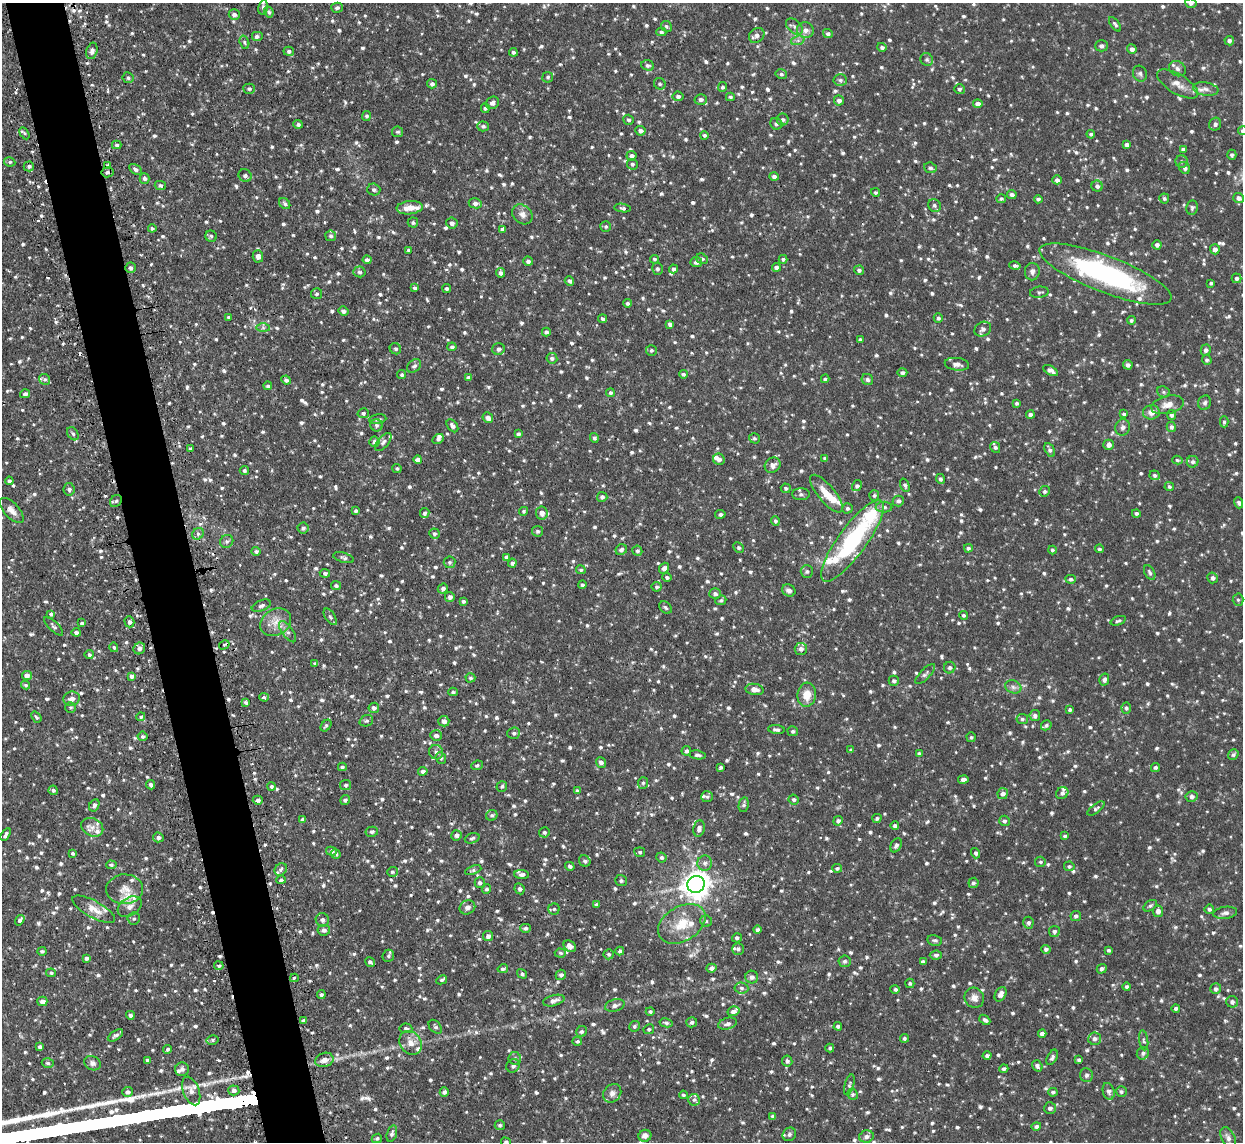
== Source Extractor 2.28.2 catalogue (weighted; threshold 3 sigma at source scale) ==
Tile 11 of 4 x 4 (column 3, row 3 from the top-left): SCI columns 2514-3754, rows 1301-2440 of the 5026 x 4998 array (HDU 1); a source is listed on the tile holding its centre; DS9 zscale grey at full resolution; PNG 1245 x 1144 px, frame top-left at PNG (2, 3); each listed source drawn as its Kron ellipse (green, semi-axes under 4 px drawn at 4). Shown black and unused: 5% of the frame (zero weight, under 2 of 3 exposures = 4% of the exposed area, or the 3 px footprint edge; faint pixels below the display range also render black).
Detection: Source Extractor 2.28.2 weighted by HDU 2 'WHT'; one run over the whole footprint, this tile lists its part. Background 0.101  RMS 0.0077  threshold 0.0345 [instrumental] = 3 sigma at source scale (4.5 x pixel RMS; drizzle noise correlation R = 1.50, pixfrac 1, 0.05/0.05 arcsec/px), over >= 5 px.
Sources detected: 1408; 9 cosmic-ray / hot-pixel residue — neither listed nor drawn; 38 inside a brighter listed object's ellipse — not listed separately; of the other 1361, all 500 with FLUX_AUTO >= 1.38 (the completeness limit of this list) listed and drawn (861 fainter detections not listed), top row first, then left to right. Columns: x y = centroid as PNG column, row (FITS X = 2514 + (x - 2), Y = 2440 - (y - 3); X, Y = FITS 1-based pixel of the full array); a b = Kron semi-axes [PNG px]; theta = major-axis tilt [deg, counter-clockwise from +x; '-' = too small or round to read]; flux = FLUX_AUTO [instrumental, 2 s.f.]
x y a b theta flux
1191 3 5 5 - 2.2
263 7 7 5 80 1.7
337 8 6 5 - 2
269 12 6 4 -63 1.7
234 15 5 5 - 2.9
1115 24 8 4 -53 1.7
666 26 6 5 - 1.5
794 26 9 6 -44 2.7
805 30 8 8 - 4.5
661 32 5 4 - 1.4
828 34 5 4 - 1.6
757 35 8 6 41 3.4
257 36 6 5 - 2.1
798 40 7 4 19 1.9
1229 41 5 4 - 2.4
244 42 7 4 -73 1.4
1101 46 6 5 - 2.3
882 47 5 4 - 2
1132 49 5 4 - 2.8
92 51 8 5 75 3.5
289 51 5 4 - 1.9
513 52 4 4 - 1.6
927 60 7 6 - 1.5
648 65 6 5 - 1.7
1177 69 9 7 -32 2.8
781 74 6 4 -15 1.4
1140 74 8 7 - 2.1
548 77 5 5 - 1.4
128 78 5 5 - 1.7
840 80 7 5 -3 2.1
432 84 5 4 - 2.1
660 84 6 5 - 1.7
1178 84 23 9 -31 7.7
722 87 5 4 - 1.6
249 89 6 5 - 1.7
959 89 5 5 - 1.6
1206 89 13 6 -9 4
678 96 5 4 - 2.3
730 97 4 3 - 1.5
701 99 6 5 - 2.7
839 100 5 5 - 3.2
492 103 7 6 - 2.8
978 104 4 4 - 3.8
485 108 5 4 - 1.7
367 116 5 4 - 1.6
783 119 6 6 - 1.9
628 120 5 4 - 1.7
298 124 5 4 - 1.8
776 124 6 5 - 2
1215 124 6 6 - 2.4
483 126 6 5 - 1.8
640 131 5 5 - 2.6
1242 131 4 4 - 1.4
397 132 5 5 - 1.6
24 133 6 4 -59 1.4
1091 134 4 4 - 1.5
704 135 4 4 - 1.5
117 145 5 4 - 1.6
1127 145 4 4 - 2.3
1183 149 4 3 - 1.8
1232 155 5 4 - 1.7
631 156 5 5 - 2.3
1182 161 6 6 - 1.7
10 162 5 4 - 1.4
632 164 5 5 - 1.5
29 166 5 5 - 1.8
107 166 4 3 - 4
930 168 6 5 - 1.8
1184 168 6 5 - 2.4
135 169 7 4 -30 2
107 172 6 5 - 2
245 175 7 6 - 2.7
774 176 5 4 - 2.6
144 178 5 4 - 1.9
1057 180 4 4 - 2.6
160 185 5 4 - 1.8
1097 186 5 5 - 2.7
374 190 6 6 - 1.9
875 192 4 4 - 1.4
1012 194 5 4 - 2.3
1164 198 5 5 - 1.6
1239 198 6 5 - 3.2
1001 199 5 4 - 1.6
1038 199 4 4 - 1.7
475 203 6 5 - 3
285 204 6 4 -45 1.6
934 205 7 6 - 2
410 208 13 6 6 8.6
623 208 8 4 -9 1.6
1192 208 7 6 - 1.8
522 214 11 9 -43 4.4
413 222 5 5 - 1.6
452 223 5 5 - 2.4
606 226 5 5 - 1.4
152 228 4 4 - 1.4
503 229 4 4 - 2.9
211 236 6 5 - 1.6
331 236 5 5 - 1.8
1157 245 4 4 - 2.6
1215 249 5 5 - 3.4
409 250 4 4 - 1.7
258 256 6 5 - 3.5
654 259 4 4 - 1.5
702 259 6 5 - 1.5
783 259 4 4 - 1.7
367 260 4 4 - 2.4
528 261 5 4 - 2.2
696 262 6 5 - 2.9
1015 266 6 4 -12 1.8
776 267 4 4 - 2.6
130 268 5 5 - 1.9
657 269 6 5 - 1.9
673 269 4 4 - 1.9
859 270 5 4 - 2.1
359 272 6 5 - 1.7
1032 272 9 7 88 3
500 273 4 4 - 2.4
1105 274 70 18 -21 140
1236 278 5 5 - 2
569 281 5 4 - 2.1
1211 283 4 3 - 1.5
415 288 4 4 - 1.7
447 289 4 4 - 1.4
1039 292 9 5 7 1.8
316 294 5 5 - 1.6
628 303 4 4 - 1.8
343 311 5 4 - 2.5
229 317 3 3 - 1.4
938 318 5 4 - 1.6
603 319 4 3 - 1.7
1131 320 4 4 - 1.5
670 324 4 3 - 2.2
263 328 7 4 0 1.5
983 329 9 7 30 3.4
546 332 4 4 - 2
860 340 3 3 - 1.6
452 347 4 4 - 1.8
395 349 6 5 - 1.7
498 349 6 6 - 2.3
651 350 5 5 - 1.5
1206 350 5 5 - 2.4
552 358 5 5 - 2
1207 360 5 4 - 1.6
957 364 12 6 -7 4.1
1128 365 5 4 - 2.6
414 366 8 6 42 2.2
1051 370 8 4 -29 3.6
902 373 5 4 - 2
683 374 4 4 - 1.6
402 375 4 4 - 1.5
469 378 4 4 - 2.6
45 379 6 5 - 1.6
825 379 4 3 - 1.5
286 380 5 4 - 2.1
867 380 6 5 - 1.9
268 386 4 4 - 1.4
1163 392 6 5 - 1.5
610 393 4 4 - 1.5
25 394 5 4 - 2.3
1016 403 3 3 - 1.5
1205 403 7 6 - 2
1167 405 16 9 14 7.1
1151 412 8 7 - 5.7
363 413 6 5 - 1.8
1030 414 4 4 - 2.2
1124 414 4 4 - 1.5
1171 415 5 4 - 2.1
488 418 6 5 - 3.5
378 419 9 4 10 1.7
1224 422 5 4 - 1.5
376 425 6 6 - 1.9
452 426 7 4 -52 3
1123 427 8 7 - 2.7
1171 427 5 4 - 1.9
73 434 7 5 -58 1.7
518 434 4 4 - 1.6
594 438 5 4 - 1.8
754 438 5 5 - 1.7
438 439 6 4 29 1.9
374 442 5 5 - 2.3
383 442 11 5 49 2.4
1109 445 5 5 - 3.5
995 447 5 5 - 1.9
191 448 3 3 - 1.4
1050 450 7 4 -61 2.4
825 458 4 3 - 1.5
418 459 4 4 - 3
719 459 6 5 - 3.1
1177 460 5 4 - 1.4
1193 462 6 5 - 2.2
773 465 8 7 - 4.2
397 468 4 4 - 1.4
244 470 4 4 - 1.6
1155 475 5 4 - 1.7
940 479 5 4 - 1.9
9 481 4 4 - 2
905 485 7 4 -68 1.6
857 486 6 4 57 2
1169 487 5 4 - 1.5
786 488 5 4 - 1.4
69 489 6 5 - 2
1045 491 5 5 - 1.6
801 494 9 6 -1 2.1
826 494 23 8 -50 12
874 495 5 5 - 1.5
602 497 5 5 - 2.5
116 501 7 5 46 1.9
898 501 6 5 - 2
1239 503 6 4 -71 2
884 507 8 5 0 2.1
847 508 5 5 - 1.7
12 510 16 7 -48 5.2
356 511 4 3 - 2
524 511 4 4 - 1.4
425 513 5 5 - 1.8
542 513 7 5 -82 4.2
1136 513 4 3 - 1.9
720 514 5 4 - 1.7
775 521 5 4 - 1.6
303 528 5 5 - 2.1
538 531 5 5 - 1.4
198 534 6 5 - 1.8
434 534 5 5 - 1.7
227 541 7 6 - 2
852 541 49 14 54 84
739 548 5 4 - 1.6
968 548 4 4 - 2
1099 549 4 4 - 1.5
621 550 6 5 - 2.2
1052 550 4 4 - 1.4
256 551 4 4 - 1.9
637 551 5 5 - 1.6
506 557 4 3 - 1.9
344 558 11 5 -16 2
450 562 6 5 - 1.7
512 563 4 4 - 2
664 568 5 5 - 3
581 570 5 4 - 1.5
807 571 6 6 - 1.7
325 573 5 4 - 1.9
1150 573 8 5 -62 2.1
667 577 4 4 - 1.7
1213 578 5 5 - 2.3
1071 579 5 4 - 1.5
336 585 5 4 - 1.7
582 585 4 3 - 1.7
657 587 5 5 - 1.5
443 589 5 5 - 2.3
789 590 7 6 - 2.9
715 594 6 5 - 2.4
450 597 5 5 - 2.6
721 600 5 4 - 1.5
1238 600 6 5 - 1.4
463 601 4 3 - 1.5
261 606 10 5 23 2.5
666 608 7 5 -44 1.6
51 614 4 4 - 1.4
963 615 4 4 - 1.4
330 617 9 5 -57 1.6
1118 621 8 4 20 1.6
129 622 5 5 - 2.3
276 622 16 13 31 9.7
82 623 4 3 - 1.4
53 626 12 5 -45 1.9
76 632 4 3 - 2.3
288 632 12 5 -54 2.7
224 645 5 3 - 2.1
114 647 5 4 - 1.4
139 648 6 5 - 2.4
801 649 6 6 - 3
89 655 4 4 - 1.5
315 663 4 3 - 1.5
950 668 6 5 - 1.7
925 674 13 5 45 2.1
27 675 5 4 - 4.8
132 676 4 4 - 2.8
470 678 5 4 - 1.4
1104 679 6 5 - 2.6
894 681 5 5 - 1.8
26 685 4 4 - 1.5
1013 687 8 6 -22 2.6
755 689 9 5 -10 5.2
453 692 4 4 - 1.4
807 695 12 9 84 11
264 697 5 4 - 2.4
72 699 8 7 - 4.1
246 702 4 3 - 1.5
70 707 5 5 - 1.4
374 708 5 5 - 2.3
1126 708 5 5 - 1.7
1070 710 3 3 - 1.4
1035 716 5 5 - 2.5
36 717 6 4 -52 1.5
141 717 4 4 - 1.4
1022 719 5 5 - 1.7
366 721 7 5 21 1.6
444 721 5 5 - 3.2
1046 725 5 4 - 1.6
326 726 6 4 51 1.5
776 730 8 4 -5 2.4
793 731 5 5 - 1.7
514 733 6 5 - 2.1
436 735 6 5 - 2.9
143 736 5 5 - 1.5
971 737 5 4 - 1.5
851 750 4 4 - 1.4
686 751 5 4 - 2.2
436 752 7 7 - 3.2
919 753 4 3 - 1.7
1233 754 5 5 - 1.8
698 755 8 4 -8 2.1
441 758 6 5 - 1.7
601 762 5 4 - 2.3
477 765 6 4 25 1.4
342 767 4 4 - 1.7
721 767 4 3 - 1.6
1155 767 5 4 - 1.8
423 771 4 4 - 2.4
963 779 5 4 - 2.8
643 783 6 5 - 1.6
151 785 5 4 - 2.1
346 785 5 5 - 1.6
272 786 4 4 - 1.7
502 786 5 5 - 1.6
53 790 5 4 - 1.9
577 790 4 4 - 1.5
1062 793 6 5 - 2
1003 794 5 5 - 2.9
1192 796 6 5 - 2.6
707 797 6 5 - 1.4
794 799 5 5 - 1.8
258 800 5 4 - 2.1
345 800 5 4 - 2
94 805 6 5 - 2.3
744 805 7 5 78 1.7
1096 808 10 4 36 1.7
492 815 6 5 - 1.5
877 818 4 4 - 1.6
303 819 4 3 - 1.9
838 821 5 4 - 2.1
1004 821 5 5 - 1.8
895 826 4 4 - 1.9
92 827 11 8 -26 4.7
699 828 8 5 80 3.3
372 832 6 5 - 1.6
544 832 5 5 - 1.7
6 834 7 3 57 2.2
456 835 5 5 - 2.6
1065 836 4 4 - 1.4
158 837 5 5 - 2.3
472 838 7 5 19 1.7
896 845 7 5 61 2
331 851 5 4 - 2.7
640 852 5 5 - 1.5
73 853 4 4 - 1.5
976 853 5 4 - 1.7
336 854 5 4 - 2
661 857 5 5 - 1.8
585 861 6 5 - 1.7
1040 862 5 5 - 1.4
705 863 7 7 - 2.9
111 865 5 4 - 1.7
570 866 5 4 - 2.1
1069 866 5 5 - 1.5
837 868 5 4 - 1.5
281 869 6 5 - 2.2
473 870 8 4 21 1.6
392 872 5 5 - 1.5
522 874 7 4 -3 2.2
281 880 5 4 - 1.6
621 881 6 5 - 1.5
480 883 5 5 - 2
973 883 5 5 - 1.9
696 884 9 8 - 860
125 889 18 15 3 11
487 889 5 4 - 1.6
520 889 5 5 - 2
596 905 4 4 - 1.7
1150 906 7 5 34 1.5
130 907 13 8 32 5.1
467 907 8 7 - 3.3
94 909 24 8 -28 8.7
554 909 5 5 - 1.5
1209 909 5 4 - 1.8
1158 911 6 5 - 3.9
1225 913 12 6 7 2.9
1076 916 5 5 - 1.9
134 918 6 6 - 1.7
20 920 6 4 55 2
322 920 7 6 - 2.8
706 921 6 5 - 1.6
1028 923 6 5 - 2
682 924 25 17 31 20
525 928 5 4 - 1.8
324 930 6 5 - 2.6
757 930 4 4 - 2
1054 931 5 5 - 1.9
488 936 5 5 - 2.6
737 938 5 4 - 2
935 940 7 5 -10 1.9
570 946 7 5 -36 4.4
738 949 6 5 - 1.7
1046 949 4 4 - 1.8
1108 950 3 3 - 1.4
42 951 4 4 - 1.5
620 951 4 4 - 1.7
560 953 6 4 -4 1.5
609 954 5 5 - 1.5
936 955 6 4 6 1.8
388 956 6 5 - 1.5
86 958 4 3 - 2.3
845 961 6 6 - 2.1
370 962 5 4 - 1.7
923 962 4 4 - 2.4
219 966 5 4 - 1.5
711 968 5 4 - 2.2
503 969 5 4 - 1.8
1102 969 5 4 - 2.2
51 973 5 4 - 1.5
522 974 5 4 - 1.5
561 975 5 5 - 2
752 977 6 6 - 2.9
294 978 4 3 - 1.7
442 980 5 3 - 1.5
910 983 4 4 - 1.5
1127 987 4 4 - 1.7
741 988 7 5 -6 2.1
895 989 4 4 - 1.7
1216 989 5 5 - 2.4
1001 994 8 5 60 4
321 995 4 4 - 1.7
974 998 10 9 - 4.8
42 1001 5 5 - 4.3
554 1001 11 5 14 3.3
1232 1002 6 5 - 2.4
615 1005 10 6 16 3
1176 1008 4 4 - 1.9
733 1011 6 5 - 3.2
650 1012 4 4 - 1.4
130 1015 4 4 - 2
985 1020 6 4 -41 1.8
304 1021 4 3 - 2.4
692 1022 5 5 - 2
666 1023 7 4 -11 1.9
727 1024 9 5 16 3.2
634 1026 5 5 - 1.6
838 1026 4 4 - 1.9
435 1027 8 5 -50 1.6
406 1028 6 5 - 1.6
649 1029 5 4 - 1.5
581 1031 6 5 - 2
1042 1033 4 4 - 2.7
115 1035 9 4 33 2
904 1038 4 4 - 1.5
1095 1039 6 6 - 2.7
212 1040 6 5 - 1.4
1144 1040 10 4 -82 1.8
577 1041 5 4 - 1.5
410 1043 13 10 -54 6.5
40 1047 4 3 - 1.8
830 1048 4 4 - 1.4
167 1049 4 4 - 1.6
1143 1053 6 5 - 2
987 1056 4 4 - 2.2
1052 1057 8 4 63 2.2
515 1058 6 6 - 2
148 1060 4 4 - 2.2
324 1060 9 7 18 5.3
1079 1060 4 3 - 1.7
787 1061 5 5 - 2
48 1063 6 5 - 1.7
92 1063 8 7 - 3
513 1066 7 6 - 2.5
1037 1066 6 4 -54 2.1
182 1069 7 7 - 3
1004 1069 4 4 - 1.8
1086 1075 7 6 - 2
849 1085 10 4 73 1.6
234 1090 5 5 - 2.7
191 1091 15 8 -69 5.5
1109 1091 8 5 -75 2.8
128 1092 5 5 - 2.3
444 1092 5 4 - 2.3
1053 1092 5 4 - 1.6
1121 1092 5 5 - 1.6
612 1093 10 8 49 4.2
852 1094 5 5 - 1.7
683 1095 4 4 - 1.4
694 1100 6 5 - 1.5
1050 1108 6 5 - 2.3
773 1116 4 3 - 2
500 1125 5 5 - 1.5
1036 1126 5 4 - 1.9
392 1133 9 5 74 2.1
789 1134 7 6 - 2.2
645 1136 6 6 - 3.6
866 1136 7 6 - 3.1
377 1138 5 4 - 1.4
1228 1138 11 6 -63 3.3
506 1142 5 4 - 1.5
Overlapping masked pixels (flux is a lower limit): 2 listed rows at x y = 107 166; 224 645
Isophote crosses this tile's border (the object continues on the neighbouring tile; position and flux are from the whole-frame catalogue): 3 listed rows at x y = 1191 3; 1242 131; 506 1142
Unlisted compact peaks at least as high as the median listed source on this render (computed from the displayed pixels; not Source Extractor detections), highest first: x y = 430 1080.